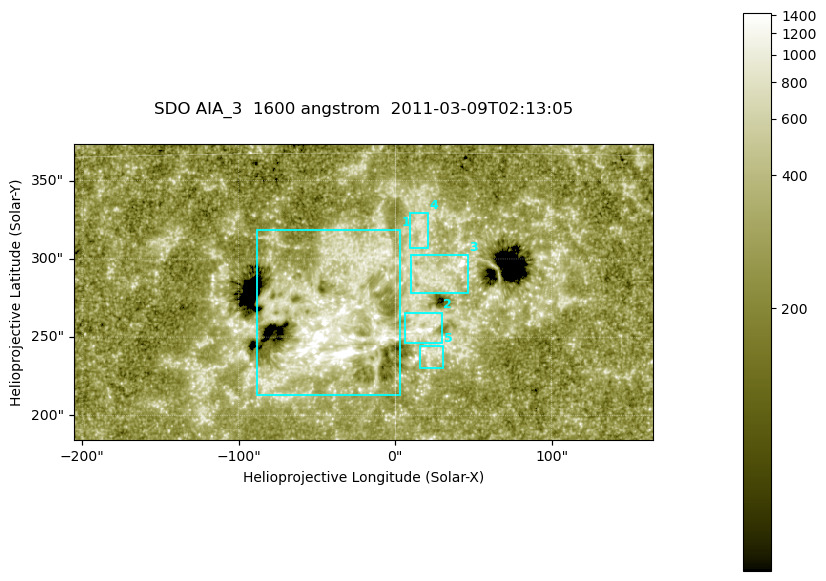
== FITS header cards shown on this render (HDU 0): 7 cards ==
TELESCOP= 'SDO     '           /
INSTRUME= 'AIA_3   '           /
WAVELNTH=                 1600 /
WAVEUNIT= 'angstrom'           /
DATE-OBS= '2011-03-09T02:13:05.119' /
CTYPE1  = 'HPLN-TAN'           /
CTYPE2  = 'HPLT-TAN'           /

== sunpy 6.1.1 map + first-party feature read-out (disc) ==
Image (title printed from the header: SDO AIA_3  1600 angstrom  2011-03-09T02:13:05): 607 x 311 px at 0.609 arcsec/px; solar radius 967 arcsec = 1586 px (partial field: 2.4% of the solar disc is inside the frame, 100% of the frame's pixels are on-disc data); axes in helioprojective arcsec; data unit not stated in the header (colour bar unlabelled)
Pointing: header CRPIX1/2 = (2052.59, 2044.23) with CRVAL1/2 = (0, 0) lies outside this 607 x 311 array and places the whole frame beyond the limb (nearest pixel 1.42 R_sun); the SolarSoft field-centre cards XCEN/YCEN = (-20.42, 278.9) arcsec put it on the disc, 1771 arcsec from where CRPIX/CRVAL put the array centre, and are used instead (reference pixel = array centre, CRVAL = XCEN/YCEN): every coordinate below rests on XCEN/YCEN
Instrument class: DISC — disc imager (sunpy class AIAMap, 1600 A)
Bright regions (active regions / flare kernels): reference = the on-disc median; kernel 5 px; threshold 5 sigma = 438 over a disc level ~261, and >= 1.15x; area >= 188 px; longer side >= 4 px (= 2.4 arcsec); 5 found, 5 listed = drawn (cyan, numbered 1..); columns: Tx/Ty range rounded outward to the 2 arcsec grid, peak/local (2 s.f.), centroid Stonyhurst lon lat
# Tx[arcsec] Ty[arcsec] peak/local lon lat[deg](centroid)
1 -90..4 212..318 26 -2 +8
2 6..30 246..266 6 +1 +8
3 10..46 278..304 3.3 +2 +10
4 10..22 306..330 3.5 +1 +12
5 16..32 230..246 4.2 +1 +7